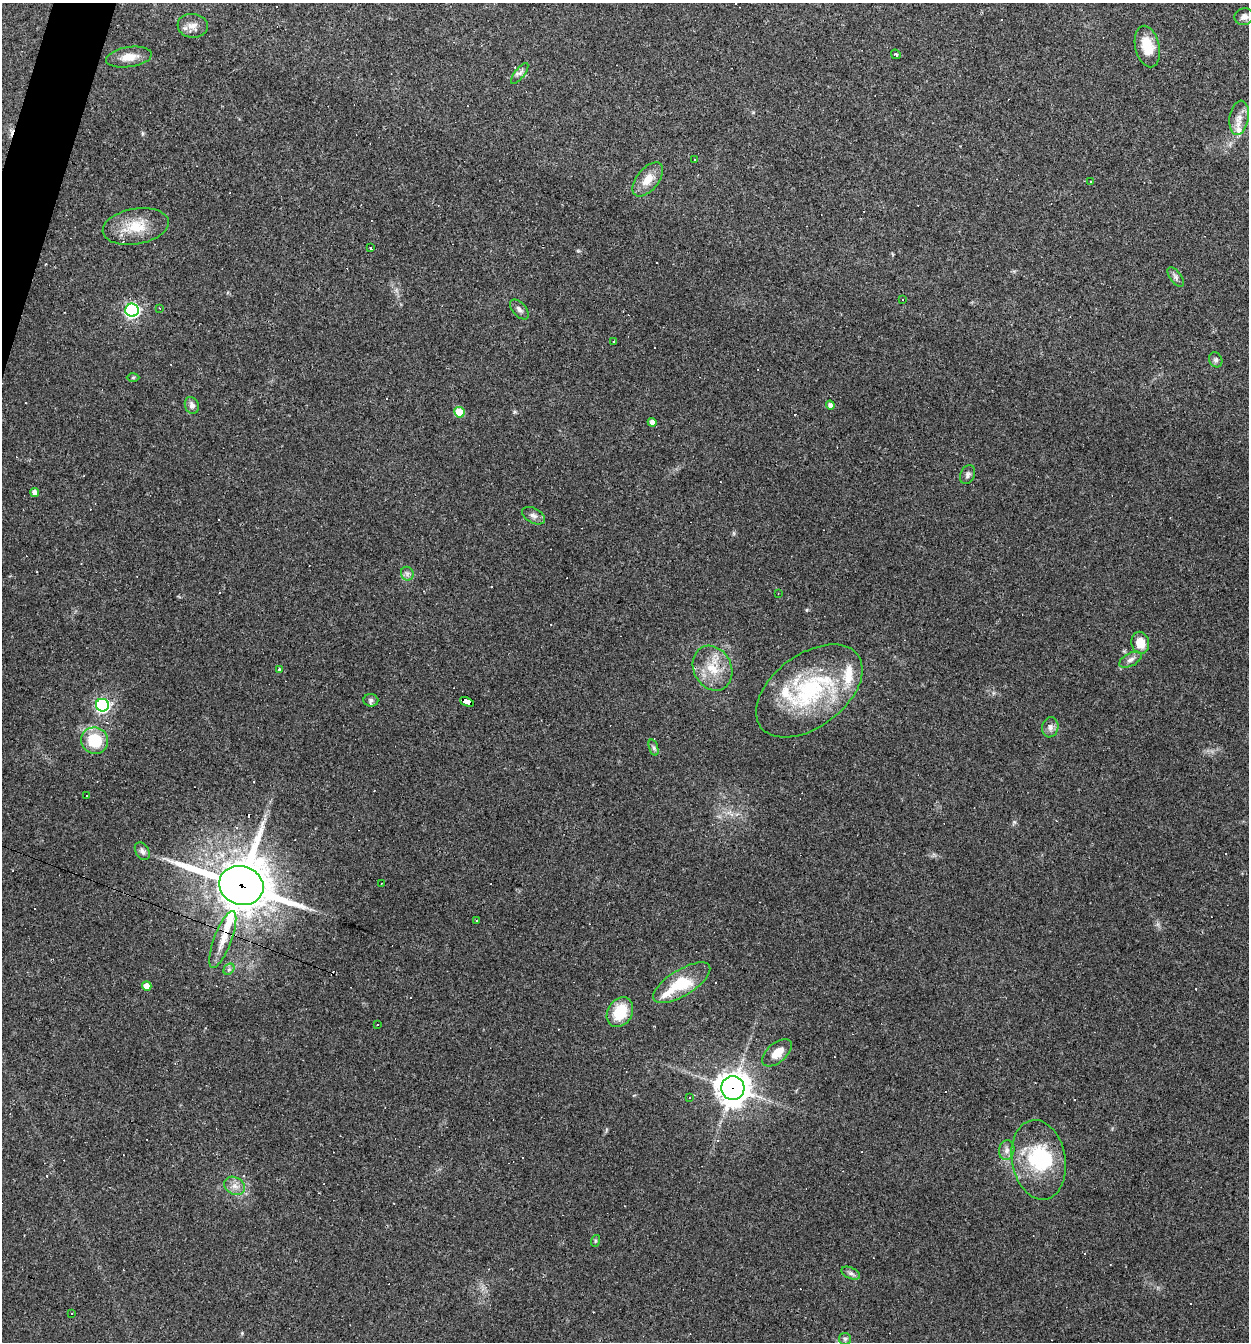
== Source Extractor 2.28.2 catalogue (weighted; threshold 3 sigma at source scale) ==
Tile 11 of 4 x 4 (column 3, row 3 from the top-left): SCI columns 2623-3869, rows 1341-2680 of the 5373 x 5359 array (HDU 1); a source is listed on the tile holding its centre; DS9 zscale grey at full resolution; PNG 1251 x 1344 px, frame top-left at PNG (2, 3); each listed source drawn as its Kron ellipse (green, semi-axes under 4 px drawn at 4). Shown black and unused: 1% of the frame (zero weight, under 3 of 4 exposures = <1% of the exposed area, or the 3 px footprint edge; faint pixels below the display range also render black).
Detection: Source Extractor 2.28.2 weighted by HDU 2 'WHT'; one run over the whole footprint, this tile lists its part. Background 0.0495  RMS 0.0057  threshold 0.0257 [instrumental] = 3 sigma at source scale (4.5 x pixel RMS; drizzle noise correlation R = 1.50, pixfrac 1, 0.05/0.05 arcsec/px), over >= 5 px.
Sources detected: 104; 3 inside a brighter object's white glare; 35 cosmic-ray / hot-pixel residue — neither listed nor drawn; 5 inside a brighter listed object's ellipse — not listed separately; the other 61 listed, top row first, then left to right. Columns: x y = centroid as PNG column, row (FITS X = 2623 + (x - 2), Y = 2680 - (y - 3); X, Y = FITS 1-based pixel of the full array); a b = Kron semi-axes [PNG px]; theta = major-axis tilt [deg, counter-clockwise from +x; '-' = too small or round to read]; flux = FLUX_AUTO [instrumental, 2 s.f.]
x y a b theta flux
1244 17 10 8 12 2.6
193 26 15 12 -6 4.7
1147 47 21 12 -77 13
896 54 5 3 - 0.79
129 57 23 10 8 6.8
520 73 13 5 52 1.8
1239 118 17 9 81 5.2
694 159 3 2 - 0.51
648 179 20 11 51 8.2
1091 181 3 3 - 0.87
136 226 33 17 9 16
371 248 3 3 - 1.4
1176 277 11 6 -54 1.8
902 300 3 3 - 2.2
159 308 3 2 - 0.71
519 309 12 6 -48 2.2
132 310 7 6 - 140
614 341 3 2 - 0.65
1216 360 8 6 -65 1.5
133 377 6 4 1 0.72
192 405 9 7 -68 2.4
830 405 4 4 - 1.9
459 412 5 5 - 14
652 422 4 4 - 2.6
968 474 10 7 66 1.8
34 492 4 4 - 3.1
533 516 12 7 -28 2.6
407 574 7 6 - 1.7
778 593 3 3 - 0.38
1140 643 11 8 -79 9.5
1130 660 12 6 28 2.4
713 668 23 19 -63 15
279 669 3 3 - 1.5
809 691 60 36 37 70
371 700 7 6 - 1.6
467 702 7 4 -21 45
102 705 6 6 - 130
1050 727 10 8 80 2.8
95 741 14 13 - 20
654 748 8 4 -71 1.1
87 795 2 2 - 0.51
142 851 9 6 -58 2
382 884 4 3 - 0.79
241 885 22 19 -17 2500
477 921 3 2 - 0.77
223 940 30 9 69 8.8
229 969 6 5 - 1.2
682 983 32 13 32 27
147 986 5 4 - 6.3
620 1012 16 12 60 17
377 1025 2 2 - 0.33
777 1053 18 9 40 7.5
733 1088 12 11 - 740
690 1098 3 2 - 0.43
1007 1150 10 7 80 2.8
1039 1160 40 27 -80 39
235 1186 11 8 -32 4
595 1241 6 4 72 0.68
851 1273 10 5 -24 1.7
72 1313 3 2 - 0.48
845 1339 6 6 - 1.3
Overlapping masked pixels (flux is a lower limit): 3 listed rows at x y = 467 702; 241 885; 733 1088